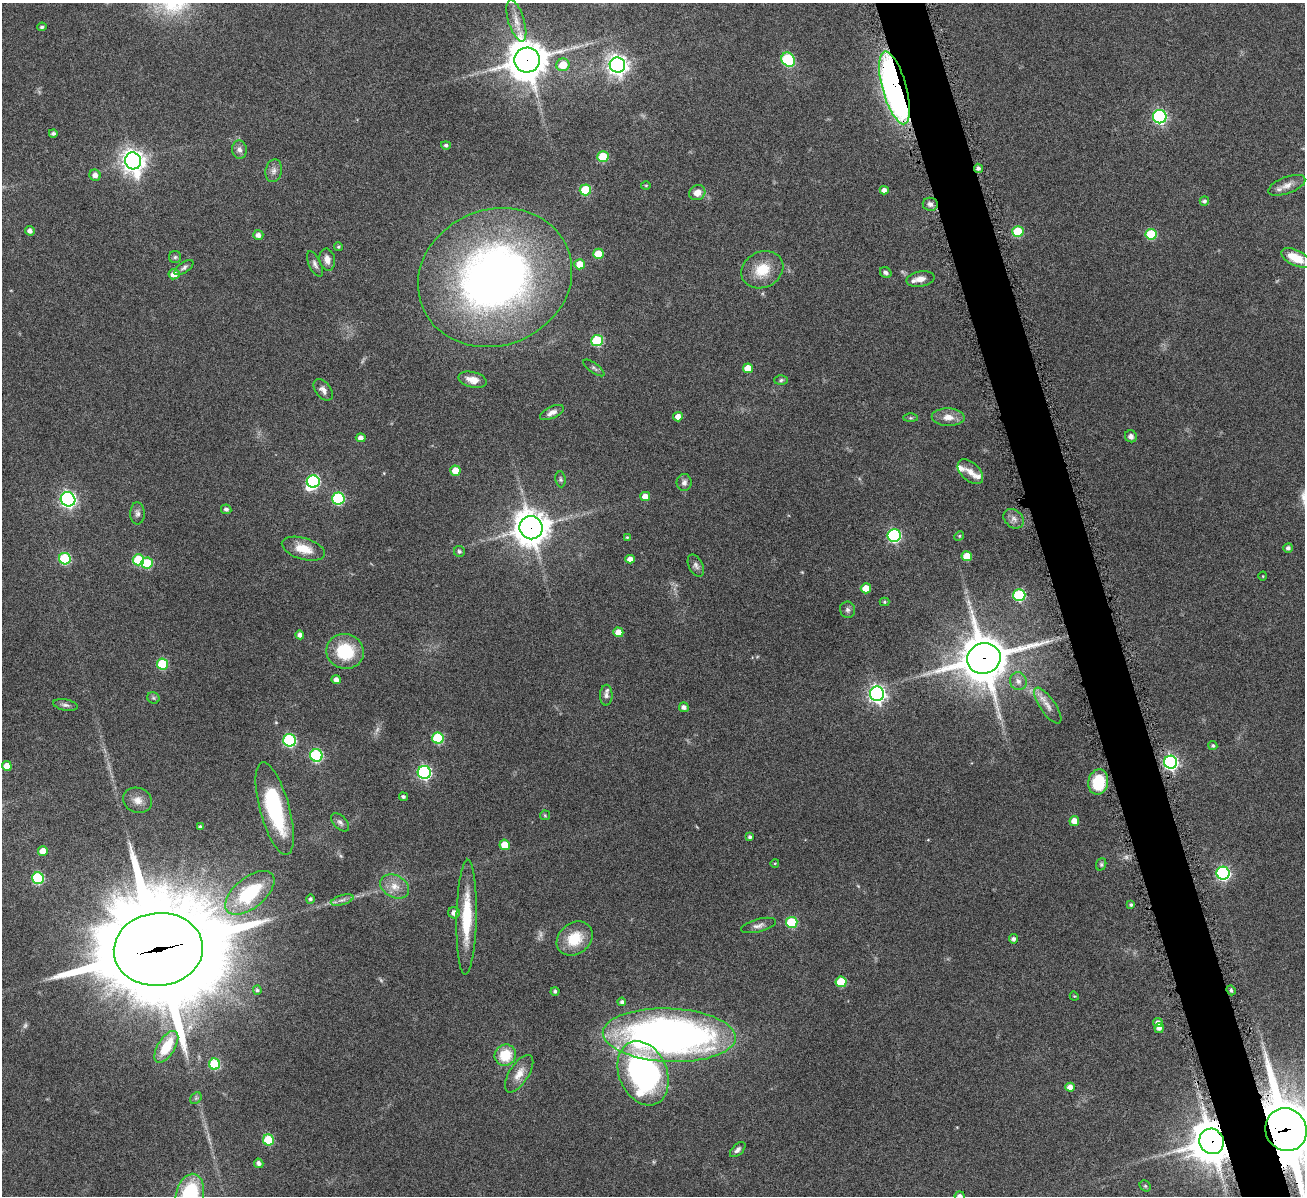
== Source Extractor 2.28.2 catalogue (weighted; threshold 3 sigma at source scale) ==
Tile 6 of 4 x 4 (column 2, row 2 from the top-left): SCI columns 1311-2613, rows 2666-3859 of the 5223 x 5210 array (HDU 1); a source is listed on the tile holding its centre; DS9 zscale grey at full resolution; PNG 1307 x 1198 px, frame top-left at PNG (2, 3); each listed source drawn as its Kron ellipse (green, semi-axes under 4 px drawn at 4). Shown black and unused: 4% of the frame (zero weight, under 4 of 8 exposures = <1% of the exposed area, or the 3 px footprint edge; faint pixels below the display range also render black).
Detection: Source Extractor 2.28.2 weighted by HDU 2 'WHT'; one run over the whole footprint, this tile lists its part. Background 0.108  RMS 0.0052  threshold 0.0211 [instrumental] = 3 sigma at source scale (4.09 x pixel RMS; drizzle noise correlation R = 1.36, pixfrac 0.8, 0.05/0.05 arcsec/px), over >= 5 px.
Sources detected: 162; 5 too faint to see at this stretch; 2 inside a brighter object's white glare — neither listed nor drawn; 3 inside a brighter listed object's ellipse — not listed separately; the other 152 listed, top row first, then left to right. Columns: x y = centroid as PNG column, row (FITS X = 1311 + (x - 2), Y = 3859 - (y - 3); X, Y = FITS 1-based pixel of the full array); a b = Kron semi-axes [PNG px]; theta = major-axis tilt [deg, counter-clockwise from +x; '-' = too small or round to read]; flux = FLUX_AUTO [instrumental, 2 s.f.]
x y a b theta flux
516 21 21 8 -73 5.1
42 27 4 4 - 0.92
527 60 13 12 - 1200
788 60 7 6 - 43
563 65 6 6 - 9.2
617 65 7 7 - 300
894 88 38 12 -74 200
1160 117 7 6 - 85
53 133 4 4 - 1.2
446 145 5 4 - 1.2
239 150 9 7 -81 2.1
603 157 5 5 - 18
133 161 8 8 - 380
978 168 5 4 - 1.4
274 171 11 8 78 2.3
95 175 6 5 - 2.5
646 185 5 3 - 0.47
1287 185 19 8 21 4
585 190 5 5 - 20
884 190 4 4 - 2.2
697 193 8 7 - 4.2
1204 201 4 4 - 1.1
930 204 7 6 - 1.8
30 231 5 4 - 1.9
1018 232 5 5 - 22
1151 234 5 5 - 23
258 235 5 5 - 2.1
338 247 4 4 - 0.66
598 254 5 5 - 9.5
175 257 6 6 - 0.93
1296 258 16 7 -26 9.7
327 260 11 7 -81 3.1
315 264 14 6 -64 1.9
580 264 5 5 - 5.9
184 268 11 5 34 1.3
762 270 22 18 26 12
886 272 6 5 - 1.3
174 274 5 5 - 4.4
495 277 78 68 22 300
921 279 14 7 9 4.1
597 340 6 5 - 26
594 368 12 5 -36 1.3
748 368 5 5 - 6.9
473 380 14 7 -13 4.8
781 380 6 5 - 0.91
323 390 12 7 -51 2.3
552 412 13 6 24 2.5
678 417 5 4 - 3.3
948 417 16 8 -2 4.8
910 418 7 4 0 0.64
1131 436 6 6 - 1.7
361 438 5 4 - 2.3
455 471 5 5 - 7.4
970 472 15 9 -43 3.6
560 479 8 5 -83 0.9
313 482 6 6 - 59
684 483 8 7 - 2
645 497 5 4 - 4.5
338 498 6 6 - 45
68 499 7 7 - 150
226 509 5 4 - 1.5
137 513 11 7 -88 1.8
1014 519 11 8 -40 2.6
531 528 11 11 - 830
894 535 6 6 - 71
959 536 5 4 - 0.57
627 537 4 4 - 0.48
1288 548 5 4 - 1.4
303 549 22 10 -17 9.1
459 551 5 5 - 1.2
967 556 5 5 - 9.5
65 559 6 5 - 34
630 559 5 4 - 2.6
138 560 5 5 - 20
147 563 6 5 - 19
696 566 12 7 -62 1.7
1263 576 4 3 - 0.37
866 588 5 5 - 7.4
1019 595 6 6 - 42
885 602 5 4 - 0.61
848 610 8 7 - 1.5
618 632 5 5 - 5.2
300 635 4 4 - 2.2
345 651 19 17 -15 22
984 658 17 15 14 1800
162 664 5 5 - 22
336 679 4 4 - 2.3
1018 681 9 8 - 2.4
877 694 7 7 - 170
606 695 10 6 89 1.6
153 698 6 5 - 0.98
65 705 12 5 -11 1.6
1048 706 21 7 -56 4.1
684 707 5 4 - 1.9
438 738 6 5 - 29
290 740 6 6 - 53
1213 746 4 4 - 0.91
316 755 6 6 - 49
1171 762 6 6 - 120
7 766 5 4 - 5.5
424 772 6 6 - 81
1098 782 13 10 80 21
403 797 4 4 - 1.1
138 800 15 12 -18 4.3
275 808 48 14 -74 47
545 815 5 4 - 0.53
1074 821 5 5 - 4.6
340 822 11 6 -46 1.7
200 827 4 3 - 0.86
750 837 4 3 - 0.92
505 845 5 5 - 10
43 851 5 5 - 5.2
775 863 4 3 - 0.32
1101 864 6 5 - 0.78
1223 873 6 6 - 88
38 878 6 5 - 36
395 886 15 11 -28 5.5
250 893 29 15 39 32
310 899 4 4 - 1.1
342 900 12 5 17 1.8
1131 905 3 3 - 0.95
454 913 6 5 - 2.7
467 917 57 10 89 21
792 922 6 5 - 25
758 925 18 6 15 2.5
575 939 19 15 39 13
1013 939 4 4 - 1.5
158 949 45 36 6 12000
841 982 5 5 - 20
257 990 4 4 - 0.8
1231 990 5 4 - 0.88
555 991 4 4 - 1
1074 996 5 4 - 0.42
622 1002 4 4 - 1.1
1158 1023 5 4 - 2.6
1159 1028 5 4 - 1.9
669 1035 66 26 -2 280
166 1047 18 8 58 14
505 1055 11 10 - 13
214 1064 6 5 - 26
643 1073 33 24 -67 120
519 1074 21 9 57 5.8
1070 1087 5 4 - 2.9
196 1098 6 5 - 0.84
1286 1130 22 20 -58 4300
268 1140 5 5 - 19
1211 1141 13 12 - 1200
738 1150 9 5 44 1.5
259 1163 5 4 - 1.8
1145 1186 6 5 - 0.68
190 1195 21 14 77 43
960 1196 5 4 - 1.7
Overlapping masked pixels (flux is a lower limit): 8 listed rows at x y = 527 60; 894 88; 978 168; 531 528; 984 658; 158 949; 1286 1130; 1211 1141
Isophote crosses this tile's border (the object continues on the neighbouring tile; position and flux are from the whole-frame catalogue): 3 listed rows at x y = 1286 1130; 190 1195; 960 1196